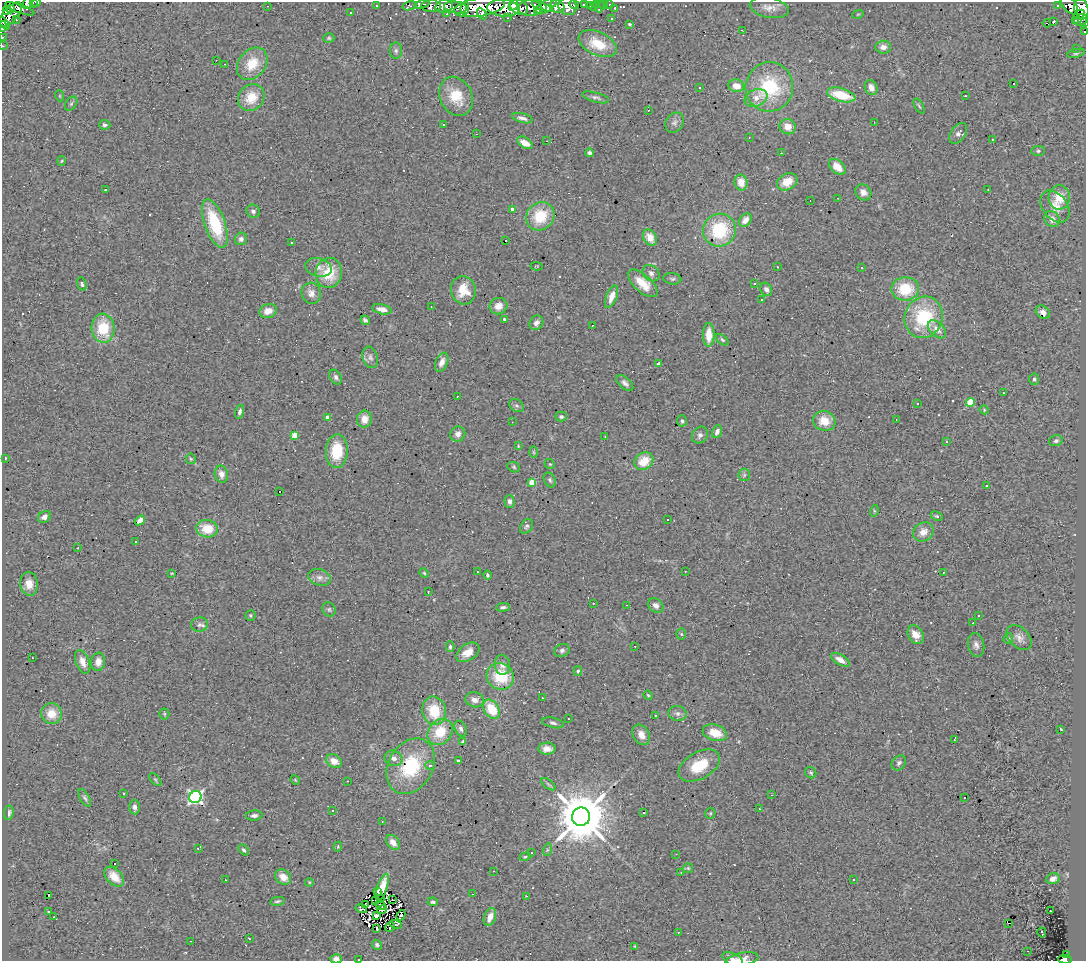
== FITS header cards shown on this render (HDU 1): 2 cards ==
NAXIS1  =                 1084
NAXIS2  =                  959

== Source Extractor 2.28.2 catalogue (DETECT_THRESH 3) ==
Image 1084 x 959 px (HDU 1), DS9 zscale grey, 1 PNG px = 1 image px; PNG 1088 x 963 px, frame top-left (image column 1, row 959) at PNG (2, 2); each listed source drawn as its Kron ellipse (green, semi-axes under 4 px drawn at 4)
Background 0.789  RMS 0.21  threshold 0.63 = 3 sigma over >= 5 px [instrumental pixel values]
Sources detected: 343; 7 with non-positive FLUX_AUTO (blend fragments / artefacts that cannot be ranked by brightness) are neither listed nor drawn; the other 336 listed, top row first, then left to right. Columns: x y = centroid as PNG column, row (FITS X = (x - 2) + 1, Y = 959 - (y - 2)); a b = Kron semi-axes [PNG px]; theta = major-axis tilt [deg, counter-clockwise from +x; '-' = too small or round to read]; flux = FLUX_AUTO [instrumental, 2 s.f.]
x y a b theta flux
37 2 5 3 - 26
27 3 6 4 60 130
33 3 3 2 - 41
422 4 8 4 18 82
574 4 5 3 - 97
597 4 2 2 - 7.5
603 4 4 3 - 22
610 4 3 3 - 43
513 5 6 4 54 260
539 5 8 3 -28 59
584 5 4 3 - 53
590 5 4 3 - 17
1058 5 3 3 - 28
1069 5 11 6 -49 230
267 6 2 2 - 10
376 6 2 2 - 11
410 6 7 3 14 21
431 6 9 6 -1 250
444 6 9 6 13 310
547 6 12 5 33 350
557 6 7 6 - 350
568 6 9 8 - 300
456 7 11 6 -5 510
479 7 26 9 9 1000
519 7 9 7 -30 490
593 7 3 2 - 11
600 7 6 2 69 27
465 8 7 3 83 89
503 8 16 8 -5 1300
530 8 12 8 0 430
550 8 4 3 - 400
615 8 3 3 - 19
769 8 20 10 -11 130
10 9 4 3 - 280
20 9 15 3 -20 210
1081 9 10 7 -78 910
6 10 3 2 - 490
538 10 4 3 - 310
351 12 2 2 - 12
11 14 14 7 49 580
447 14 3 2 - 11
482 14 6 4 -57 140
858 14 5 3 - 13
1079 14 6 3 25 95
508 18 3 2 - 16
612 19 3 2 - 12
16 20 3 2 - 16
1076 20 3 2 - 45
1081 20 7 5 30 180
1054 21 3 3 - 230
4 23 8 3 -49 180
1047 23 4 2 - 40
1084 23 4 2 - 47
630 24 3 3 - 29
2 26 5 3 - 180
742 30 3 2 - 8.5
1085 32 2 2 - 12
2 37 2 2 - 20
329 38 5 4 - 19
598 44 20 11 -24 390
3 46 3 3 - 15
883 47 8 6 5 92
1077 48 2 2 - 9
396 51 8 6 89 39
1076 53 9 3 13 23
216 60 2 2 - 6.5
225 64 3 2 - 8.1
252 64 18 13 52 360
1014 83 2 2 - 10
736 86 8 6 -10 170
700 87 3 3 - 14
769 87 24 24 - 1000
871 88 8 6 -64 110
841 95 14 6 -14 450
60 96 5 3 - 13
456 96 20 16 -64 370
965 96 3 2 - 47
251 97 14 12 44 280
596 97 14 5 -15 45
756 98 12 8 21 110
71 104 8 5 53 27
919 106 8 3 -58 19
648 110 2 2 - 12
522 118 10 4 -15 60
874 122 3 2 - 21
674 123 11 8 56 60
443 124 3 2 - 21
105 125 5 5 - 38
788 127 8 7 - 140
958 133 12 7 54 71
476 134 2 2 - 8.6
749 138 2 2 - 7.7
992 139 3 2 - 40
547 141 3 2 - 12
525 143 8 5 -34 160
1038 151 7 5 2 26
589 153 4 4 - 33
781 153 2 2 - 10
62 161 5 3 - 14
837 167 10 6 -41 190
741 182 8 6 -79 160
787 182 11 8 29 230
988 189 3 2 - 21
106 190 3 3 - 63
863 192 8 7 - 87
1059 197 12 11 - 290
838 198 2 2 - 11
810 200 2 2 - 7.4
1055 207 18 12 -53 180
512 209 3 3 - 44
253 211 7 6 - 42
540 216 15 13 46 500
1052 219 8 7 - 100
745 220 7 5 53 120
215 224 25 10 -70 810
719 230 17 16 - 690
650 237 8 6 -60 180
241 239 6 6 - 55
506 241 3 2 - 34
292 243 3 3 - 85
537 266 6 2 -5 9.8
319 267 13 9 -15 100
777 267 2 2 - 7.6
861 267 3 3 - 41
329 273 15 13 77 430
651 273 9 7 -41 57
672 279 9 5 -8 33
643 283 18 8 -42 260
755 283 2 2 - 9.9
82 284 7 4 -72 33
766 289 7 5 -60 48
905 289 14 11 1 530
463 290 14 12 -76 300
311 293 10 9 - 120
612 297 12 5 69 140
761 300 3 3 - 80
498 306 9 8 - 140
431 307 2 2 - 12
382 309 10 5 -12 120
268 311 9 7 17 140
1043 312 8 6 -41 69
924 317 21 18 68 940
504 319 3 3 - 27
365 320 5 4 - 29
536 323 8 6 54 64
592 325 2 2 - 10
103 328 14 11 -86 540
937 329 11 7 -43 120
709 335 11 6 90 240
722 340 7 4 -38 27
370 357 11 7 -73 59
442 362 10 6 67 99
658 363 3 2 - 19
336 377 8 5 -58 43
1034 379 6 5 - 31
625 383 10 5 -42 51
1003 393 2 2 - 11
457 396 3 2 - 27
970 402 4 4 - 550
917 403 3 3 - 48
516 406 8 6 -33 36
984 410 4 4 - 17
240 412 7 4 75 48
328 417 4 3 - 90
561 417 6 5 - 29
364 419 8 7 - 130
896 419 3 2 - 8.8
682 421 5 5 - 35
824 421 11 10 - 230
512 422 2 2 - 6.9
717 432 6 4 68 65
458 434 8 7 - 80
295 435 4 4 - 400
700 435 9 7 52 57
605 436 2 2 - 9.9
946 441 3 2 - 23
1056 441 7 5 18 35
518 446 3 2 - 11
337 451 17 11 88 470
534 452 6 4 -88 16
5 458 3 2 - 8.6
191 459 5 5 - 21
644 461 10 8 35 280
550 464 5 4 - 18
514 467 6 5 - 23
221 474 8 6 -78 86
744 475 6 5 - 30
550 480 8 5 -63 33
532 482 4 4 - 230
987 486 3 3 - 85
279 492 3 3 - 250
510 501 6 5 - 58
874 511 6 4 74 17
937 516 6 4 -26 19
44 517 7 5 35 62
140 520 6 4 38 56
668 520 3 2 - 17
527 526 8 5 56 34
207 529 11 8 -9 330
923 532 11 9 32 130
136 542 3 2 - 24
78 548 3 2 - 8.8
685 571 3 2 - 15
477 572 3 2 - 9.2
943 572 3 2 - 9.7
172 573 4 2 - 12
424 573 5 4 - 16
487 575 4 3 - 25
320 577 12 8 -15 79
29 584 12 9 -82 140
428 592 2 2 - 8.9
593 603 3 2 - 43
627 605 3 2 - 36
656 605 8 6 -38 81
503 607 7 4 6 35
329 609 7 6 - 32
250 615 5 5 - 20
978 615 3 3 - 89
973 623 3 2 - 14
199 625 8 7 - 51
681 634 5 5 - 20
916 635 10 7 -60 160
1008 638 5 4 - 21
1019 638 15 9 -44 95
976 645 12 8 -77 67
635 646 3 2 - 14
450 647 5 4 - 24
562 650 8 6 23 49
468 652 13 8 33 170
32 658 3 2 - 13
840 660 10 5 -31 100
83 662 12 7 -69 120
98 662 9 7 82 110
502 665 10 7 -83 92
578 671 5 4 - 24
500 676 14 13 - 520
648 695 5 4 - 16
542 698 3 3 - 15
475 700 9 7 -14 90
492 709 10 7 -56 400
434 711 14 12 -77 450
677 713 9 7 -11 53
51 714 10 10 - 230
164 714 5 5 - 21
655 715 3 3 - 66
568 719 3 2 - 21
553 723 11 5 -13 40
461 729 8 5 -66 43
1061 729 3 2 - 17
440 732 14 11 48 370
715 733 12 8 -17 250
641 735 11 8 -58 130
954 740 3 2 - 23
463 742 4 4 - 42
547 749 8 6 2 99
393 758 9 7 -19 75
334 761 8 6 -28 140
458 761 3 3 - 20
899 763 8 6 48 39
411 766 29 22 59 900
430 766 5 3 - 18
699 766 22 13 29 430
811 773 6 5 - 23
155 779 8 3 -48 20
295 780 5 4 - 14
347 781 3 2 - 21
548 784 8 4 -36 23
123 793 3 3 - 61
772 795 3 2 - 27
195 797 6 6 - 3800
85 798 9 5 -60 33
964 798 3 2 - 19
135 807 7 5 -89 57
759 809 3 3 - 22
333 810 3 2 - 17
9 813 7 5 81 47
644 813 3 3 - 130
710 813 5 5 - 18
254 815 8 5 4 47
581 817 9 9 - 100000
382 822 4 2 - 9.3
393 842 8 6 -51 130
338 847 5 4 - 17
198 848 3 2 - 18
244 850 6 4 -49 29
547 850 6 4 72 21
532 853 3 2 - 13
676 854 2 2 - 9
525 857 5 3 - 18
114 863 3 3 - 73
688 868 5 5 - 18
494 871 2 2 - 11
681 872 3 3 - 14
114 877 12 7 -45 230
283 877 9 7 -36 130
1053 879 7 5 13 67
225 880 3 2 - 13
853 880 3 2 - 20
309 882 4 3 - 13
382 887 14 5 71 180
378 891 4 2 - 28
473 894 2 2 - 9.3
49 895 3 2 - 18
526 896 3 2 - 47
380 898 3 2 - 6.8
376 900 3 2 - 16
393 900 2 2 - 11
277 901 7 3 10 26
433 902 5 4 - 31
365 904 3 2 - 6.4
380 905 5 3 - 5
361 909 6 4 -16 22
382 909 5 3 - 18
48 911 3 2 - 8.8
1050 911 2 2 - 6.8
401 915 5 2 - 16
376 916 4 4 - 43
54 917 2 2 - 25
490 917 9 5 69 120
1009 923 3 2 - 8.7
396 925 6 3 -18 14
390 927 5 2 - 16
377 929 3 2 - 13
678 932 3 2 - 110
1042 932 5 3 - 41
249 939 3 2 - 12
191 941 3 2 - 28
377 945 5 4 - 30
635 946 4 3 - 13
1028 951 3 2 - 12
1067 955 4 3 - 80
336 959 5 4 - 85
359 959 3 2 - 26
733 959 11 5 -25 57
742 959 17 6 11 95
1065 959 7 3 -3 910
At the frame edge (FLAGS 8, measured only in part): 15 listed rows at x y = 37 2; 27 3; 33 3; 422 4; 4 23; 1084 23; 2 26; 1085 32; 2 37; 3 46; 336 959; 359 959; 733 959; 742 959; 1065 959
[7 non-positive-flux detections neither listed nor drawn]